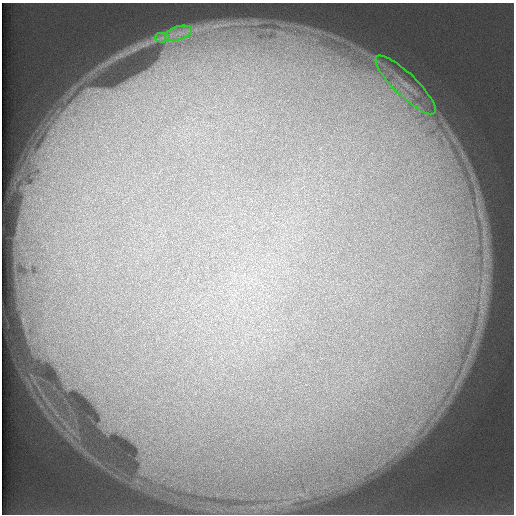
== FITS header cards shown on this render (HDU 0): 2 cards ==
NAXIS1  =                  512 /
NAXIS2  =                  512 /

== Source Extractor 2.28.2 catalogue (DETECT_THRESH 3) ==
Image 512 x 512 px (HDU 0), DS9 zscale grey, 1 PNG px = 1 image px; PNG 516 x 516 px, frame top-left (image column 1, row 512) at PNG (2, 3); each listed source drawn as its Kron ellipse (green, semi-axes under 4 px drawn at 4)
Background 125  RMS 5.7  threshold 17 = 3 sigma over >= 5 px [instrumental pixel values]
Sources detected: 3; all 3 listed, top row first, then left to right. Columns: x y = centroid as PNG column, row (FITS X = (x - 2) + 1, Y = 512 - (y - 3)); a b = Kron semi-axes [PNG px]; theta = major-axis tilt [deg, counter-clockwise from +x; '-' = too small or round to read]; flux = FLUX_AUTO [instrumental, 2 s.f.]
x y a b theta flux
178 33 14 6 16 3400
162 38 7 5 0 1200
406 85 40 11 -44 13000